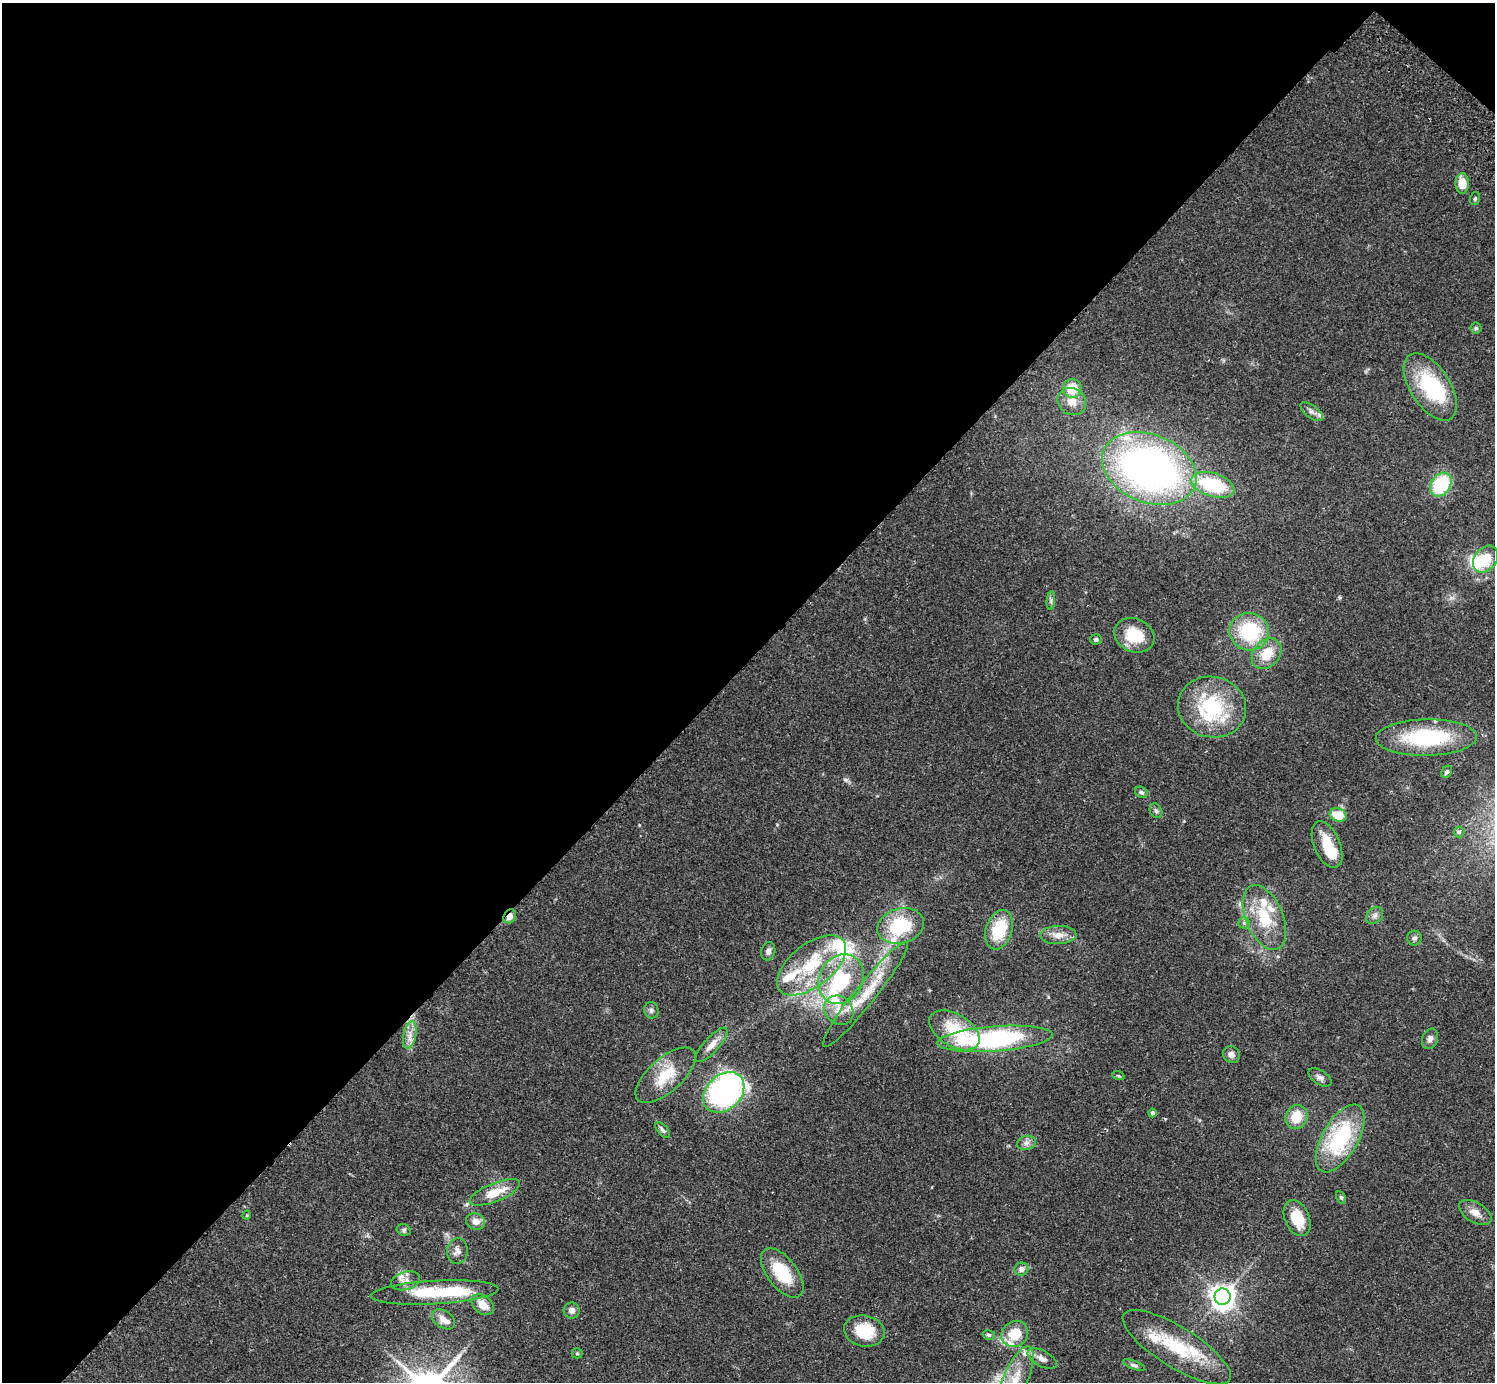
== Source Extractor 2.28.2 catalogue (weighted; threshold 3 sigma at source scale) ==
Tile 2 of 4 x 4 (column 2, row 1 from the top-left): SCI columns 1539-3031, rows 4484-5863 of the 6059 x 6069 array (HDU 1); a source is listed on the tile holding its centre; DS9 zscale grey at full resolution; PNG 1497 x 1384 px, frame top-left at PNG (2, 3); each listed source drawn as its Kron ellipse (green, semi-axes under 4 px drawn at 4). Shown black and unused: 48% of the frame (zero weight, under 2 of 3 exposures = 3% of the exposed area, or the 3 px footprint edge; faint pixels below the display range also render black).
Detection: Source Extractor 2.28.2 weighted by HDU 2 'WHT'; one run over the whole footprint, this tile lists its part. Background 0.108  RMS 0.0064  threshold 0.0289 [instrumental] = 3 sigma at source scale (4.5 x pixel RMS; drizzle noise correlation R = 1.50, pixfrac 1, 0.05/0.05 arcsec/px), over >= 5 px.
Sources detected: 98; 1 too faint to see at this stretch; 2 inside a brighter object's white glare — neither listed nor drawn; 18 inside a brighter listed object's ellipse — not listed separately; the other 77 listed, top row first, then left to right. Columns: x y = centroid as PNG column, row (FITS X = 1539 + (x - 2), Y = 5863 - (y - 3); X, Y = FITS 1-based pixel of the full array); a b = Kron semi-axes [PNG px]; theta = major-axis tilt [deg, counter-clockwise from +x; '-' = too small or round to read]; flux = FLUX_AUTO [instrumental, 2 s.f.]
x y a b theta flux
1462 184 10 6 -90 11
1475 198 6 5 - 1.1
1476 328 5 5 - 1.1
1430 387 38 20 -57 50
1072 388 9 9 - 15
1072 402 15 13 -33 7.7
1312 412 13 6 -37 2.5
1149 469 49 34 -22 280
1213 485 22 11 -17 42
1441 485 13 9 55 40
1486 559 15 11 53 18
1051 601 9 3 85 1.4
1249 632 20 18 -14 42
1134 635 21 16 -23 21
1096 639 6 5 - 1.4
1267 654 17 13 48 14
1212 707 34 30 -13 51
1426 737 50 18 1 57
1447 772 6 5 - 1.6
1141 792 7 5 -32 1.5
1156 811 8 6 -62 1.5
1338 815 8 6 -17 17
1459 832 5 5 - 1.1
1327 845 25 13 -67 17
1375 915 9 7 45 2.5
510 916 7 6 - 4.3
1264 917 34 18 -67 27
1244 923 5 5 - 1.3
901 926 24 17 15 35
999 930 20 13 72 24
1058 935 18 9 2 6.7
1414 938 7 7 - 1.7
768 951 9 7 78 2.6
811 965 40 21 38 38
841 979 26 21 60 41
865 994 66 10 51 23
651 1010 8 7 - 1.9
839 1010 16 13 -44 9.3
954 1030 28 16 -31 26
410 1035 14 6 79 4.8
995 1039 58 12 4 110
1430 1039 10 7 72 2.8
711 1045 22 7 48 6.5
1231 1055 9 8 - 3.3
665 1075 37 17 42 22
1118 1076 6 4 -19 0.84
1320 1077 13 7 -33 2.5
724 1092 23 17 44 190
1152 1113 4 4 - 1.8
1296 1117 12 11 - 13
663 1130 9 5 -48 1.8
1340 1138 38 18 60 58
1026 1143 10 7 15 2.6
495 1192 27 9 22 13
1341 1198 7 4 -62 1
1475 1213 18 9 -31 5.8
247 1215 5 3 - 0.55
1297 1218 19 12 -67 17
475 1222 10 8 -17 4.7
404 1230 7 5 -15 1.4
457 1251 13 10 83 4
1021 1269 7 6 - 2.8
782 1273 29 15 -52 28
406 1281 15 9 16 4.2
435 1292 64 11 3 37
1223 1297 8 8 - 530
483 1305 12 9 -38 7.6
572 1310 8 8 - 3.5
443 1319 13 8 -35 5
864 1331 20 15 -13 22
1015 1334 14 12 38 15
989 1335 6 5 - 1.1
1177 1347 62 20 -32 40
577 1353 5 5 - 0.88
1042 1359 16 8 -28 3.9
1134 1365 12 4 -19 1.6
1015 1380 36 12 67 19
Overlapping masked pixels (flux is a lower limit): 1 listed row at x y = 510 916
Isophote crosses this tile's border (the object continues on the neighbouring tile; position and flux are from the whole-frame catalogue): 1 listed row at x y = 1015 1380